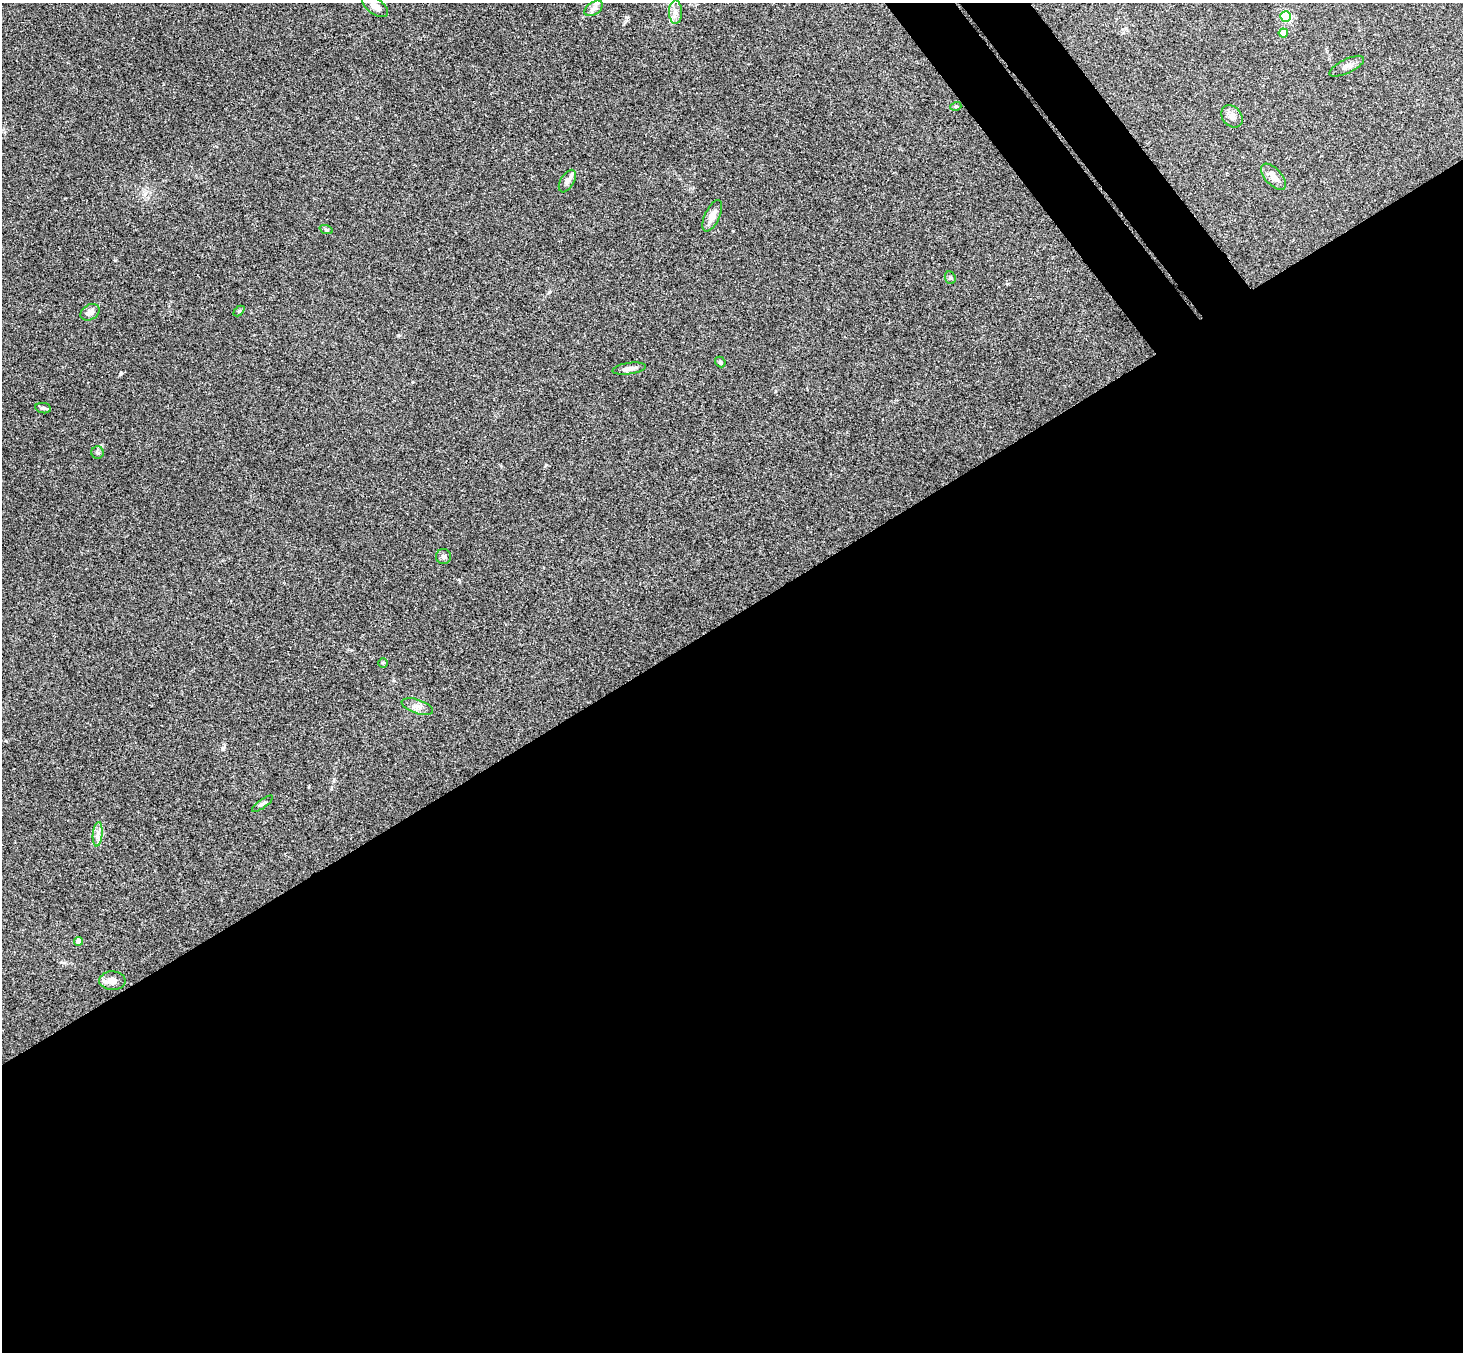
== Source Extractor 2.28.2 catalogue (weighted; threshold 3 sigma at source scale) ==
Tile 15 of 4 x 4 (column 3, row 4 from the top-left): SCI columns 2974-4434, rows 331-1680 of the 5945 x 5925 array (HDU 1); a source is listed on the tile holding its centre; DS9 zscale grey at full resolution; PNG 1465 x 1354 px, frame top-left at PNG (2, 3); each listed source drawn as its Kron ellipse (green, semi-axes under 4 px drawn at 4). Shown black and unused: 57% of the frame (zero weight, under 3 of 4 exposures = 6% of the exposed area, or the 3 px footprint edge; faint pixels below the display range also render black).
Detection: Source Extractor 2.28.2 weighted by HDU 2 'WHT'; one run over the whole footprint, this tile lists its part. Background 0.218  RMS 0.0084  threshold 0.0379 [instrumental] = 3 sigma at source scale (4.5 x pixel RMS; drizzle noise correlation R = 1.50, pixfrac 1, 0.05/0.05 arcsec/px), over >= 5 px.
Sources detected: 26; all 26 listed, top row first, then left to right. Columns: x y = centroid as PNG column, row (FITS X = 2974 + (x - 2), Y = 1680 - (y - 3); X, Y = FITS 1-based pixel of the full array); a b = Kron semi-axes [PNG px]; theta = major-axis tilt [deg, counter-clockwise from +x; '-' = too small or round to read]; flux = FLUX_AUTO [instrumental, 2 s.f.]
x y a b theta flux
375 6 15 7 -35 4.9
594 8 10 6 35 3
675 12 11 6 -89 4
1286 16 5 5 - 69
1283 33 4 4 - 12
1347 66 19 7 26 4.5
956 106 5 3 - 0.86
1232 116 12 9 -48 4.5
1273 177 16 8 -48 6.3
567 181 12 6 60 3.6
712 216 17 7 64 6.6
326 229 7 4 -19 1.2
950 278 6 5 - 1.5
239 311 6 4 44 1
90 312 10 7 33 4.2
720 362 6 4 -48 1.2
629 369 17 5 8 4.2
43 408 8 5 -11 1.8
97 453 6 6 - 1.7
443 557 7 7 - 2.3
383 663 4 4 - 0.83
417 706 16 7 -18 4.7
262 804 12 3 35 1.7
98 834 12 5 85 3.9
79 941 4 4 - 7.3
112 981 13 9 -1 6.1
Unlisted compact peaks at least as high as the median listed source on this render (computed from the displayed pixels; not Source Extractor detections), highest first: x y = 223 748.